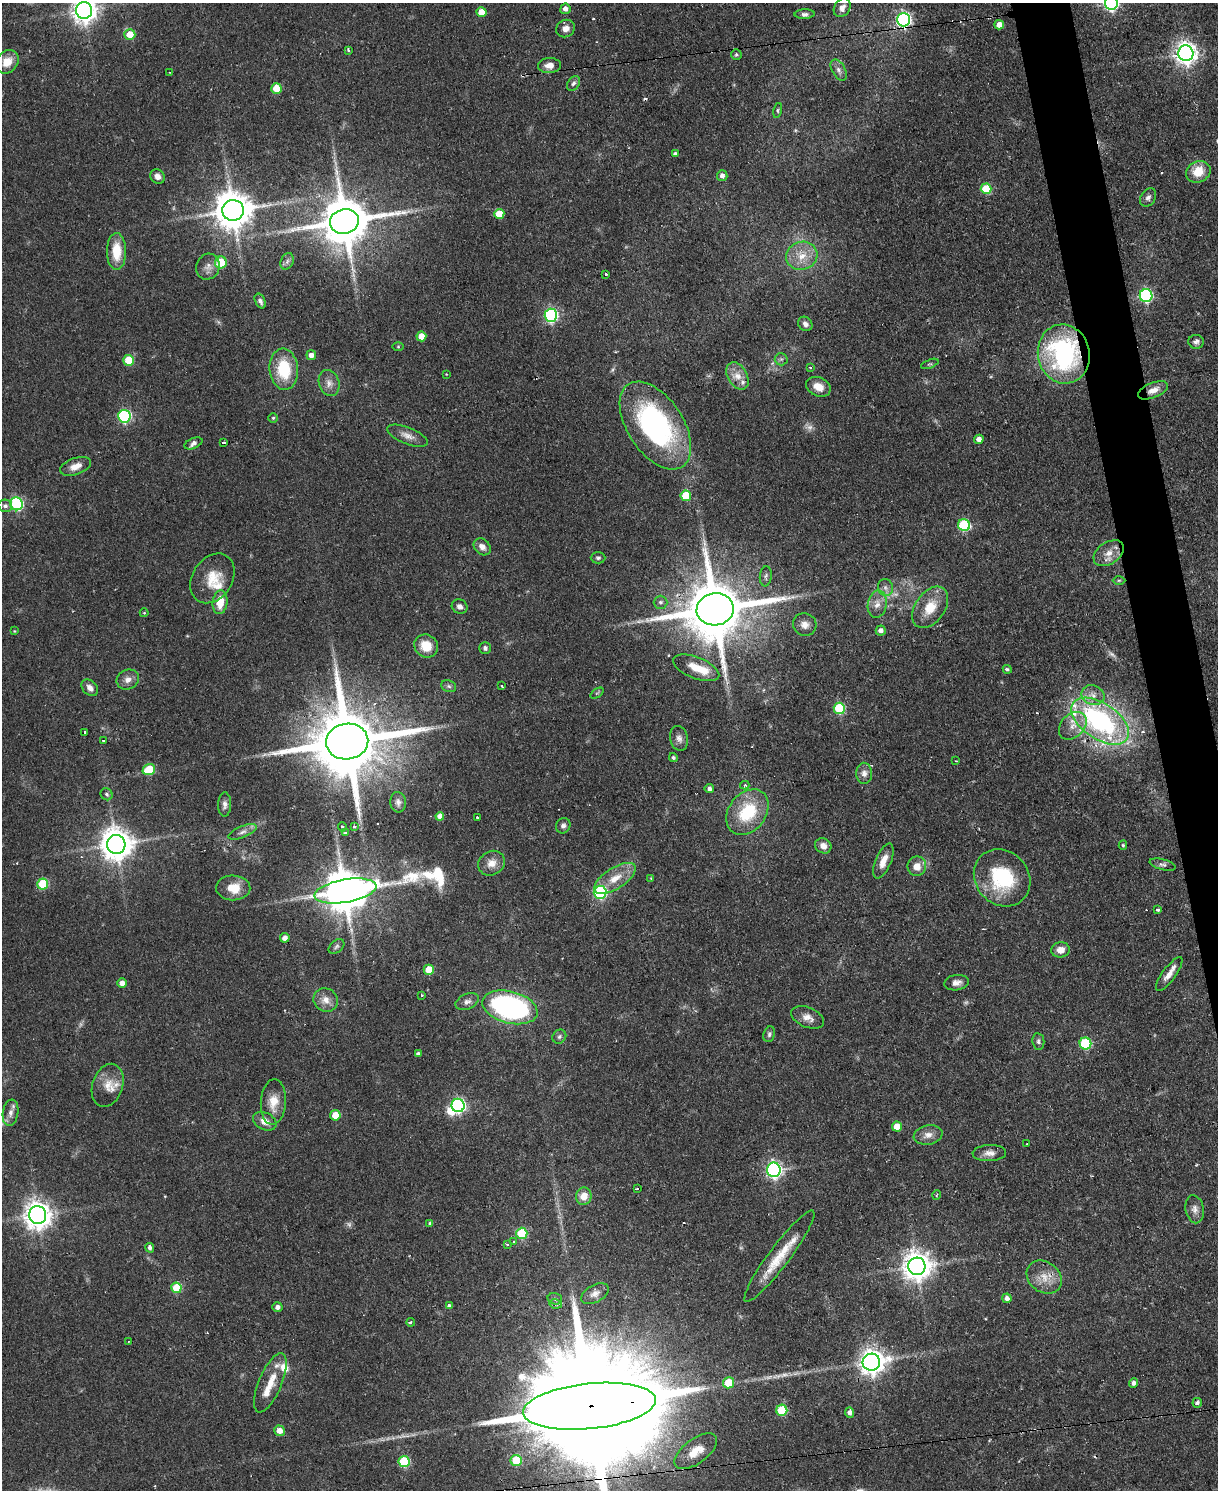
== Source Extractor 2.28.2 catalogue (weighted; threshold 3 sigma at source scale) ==
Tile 6 of 4 x 3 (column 2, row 2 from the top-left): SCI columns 1217-2432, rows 1734-3221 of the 4865 x 4839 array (HDU 1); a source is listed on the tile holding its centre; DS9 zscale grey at full resolution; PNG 1220 x 1492 px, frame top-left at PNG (2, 3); each listed source drawn as its Kron ellipse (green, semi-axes under 4 px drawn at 4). Shown black and unused: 3% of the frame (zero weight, under 2 of 3 exposures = <1% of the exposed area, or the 3 px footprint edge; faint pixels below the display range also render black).
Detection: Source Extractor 2.28.2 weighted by HDU 2 'WHT'; one run over the whole footprint, this tile lists its part. Background 0.0668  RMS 0.0055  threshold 0.0248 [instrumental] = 3 sigma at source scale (4.5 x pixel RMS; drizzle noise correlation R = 1.50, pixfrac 1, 0.05/0.05 arcsec/px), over >= 5 px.
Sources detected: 224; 10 too faint to see at this stretch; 1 inside a brighter object's white glare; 9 cosmic-ray / hot-pixel residue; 1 long thin detection or spike segment (spike, bleed or trail) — neither listed nor drawn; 9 inside a brighter listed object's ellipse — not listed separately; the other 194 listed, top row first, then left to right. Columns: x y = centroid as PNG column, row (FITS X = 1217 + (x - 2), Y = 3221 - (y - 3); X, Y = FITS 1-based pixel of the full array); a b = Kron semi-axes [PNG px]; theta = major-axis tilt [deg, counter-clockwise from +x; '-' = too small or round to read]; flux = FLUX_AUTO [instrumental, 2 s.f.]
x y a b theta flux
1111 3 7 6 - 120
842 8 10 8 56 3.4
565 9 5 5 - 2.8
84 10 8 8 - 560
481 12 5 5 - 7.6
804 14 10 4 2 1.8
903 20 6 6 - 140
999 25 5 4 - 4.3
566 28 10 8 33 3.8
130 34 5 5 - 9.4
348 50 3 3 - 1.4
1186 53 8 7 - 400
736 55 5 5 - 0.95
7 62 13 10 48 8.4
549 65 11 7 2 4.6
839 70 11 6 -61 2.3
170 72 3 2 - 0.44
573 83 8 5 54 1.7
276 88 5 5 - 13
778 110 7 4 78 0.92
675 154 4 4 - 1.7
1198 172 12 10 23 11
722 176 5 5 - 2.5
157 177 8 7 - 3.4
986 189 5 5 - 21
1148 198 10 7 59 2.1
233 210 11 10 - 1500
499 214 5 5 - 8.9
344 222 14 12 9 3100
116 251 18 9 -89 15
802 256 16 14 17 9.9
287 261 8 6 68 1.7
221 263 6 6 - 17
208 267 13 11 66 4.1
606 274 3 3 - 0.99
1146 296 6 6 - 83
260 301 8 5 -64 1.9
551 315 6 6 - 97
805 324 8 6 -45 2.5
421 336 5 5 - 7.6
1196 342 7 7 - 2
398 347 5 4 - 0.58
1064 354 29 26 -78 94
311 355 5 5 - 3.5
781 359 6 6 - 1.4
129 360 5 5 - 17
930 364 9 3 21 0.84
810 367 3 2 - 0.92
284 369 21 14 -84 24
446 374 2 2 - 0.35
737 376 15 9 -60 5.9
329 383 13 10 -74 4.1
818 387 13 9 -24 6.6
1153 390 16 7 22 5.1
124 416 6 6 - 70
273 418 5 4 - 0.84
655 425 49 28 -57 110
407 436 21 8 -22 4.6
979 439 5 4 - 3.1
193 443 9 5 22 2
224 443 4 3 - 1.7
76 466 16 8 20 5.2
686 496 5 5 - 16
16 504 6 6 - 75
5 506 7 6 - 1.9
964 525 6 6 - 48
482 547 9 7 -44 3.3
1109 553 17 11 33 6.6
598 558 7 5 0 1.3
766 576 10 6 84 1.5
212 578 27 20 57 14
1119 580 6 4 1 0.73
885 588 8 7 - 2.3
220 602 12 7 84 9.8
660 602 7 6 - 1.6
877 604 14 9 82 4.6
460 606 8 7 - 2.2
930 607 23 15 55 14
715 609 18 16 9 4900
144 613 4 4 - 0.57
805 625 12 11 - 4.2
14 631 3 3 - 0.41
881 631 5 5 - 2.5
426 646 12 11 - 10
485 648 6 6 - 1.3
696 668 24 10 -22 10
1007 669 4 4 - 0.97
128 680 11 9 23 3.7
449 686 8 5 -22 1.4
502 686 3 2 - 0.53
90 688 9 7 -48 3.3
597 693 7 4 36 0.85
1093 695 11 9 -22 4.9
839 708 6 5 - 41
1100 721 32 18 -34 100
1073 726 16 11 46 7.3
85 732 3 2 - 1.3
679 738 12 9 -77 3.2
103 740 3 3 - 1.3
347 742 21 18 8 6400
673 758 4 4 - 1.1
956 761 3 3 - 0.68
149 770 6 5 - 20
864 773 10 8 -88 3
745 785 4 4 - 1.4
709 789 5 4 - 1.9
107 794 6 5 - 1.3
398 802 10 8 -85 2.1
225 804 12 6 88 2.4
747 812 25 18 52 29
440 816 4 4 - 3.1
477 818 3 3 - 2
354 826 3 3 - 1.6
563 826 8 7 - 2.1
342 827 4 3 - 1.1
243 832 15 5 22 2.7
346 833 3 3 - 1.9
116 844 9 9 - 1000
1123 845 4 4 - 0.86
823 846 8 7 - 4
883 861 19 7 67 6.4
492 863 14 11 32 6.1
1163 865 13 5 -14 1.9
917 866 10 9 - 5.2
615 878 23 10 33 11
651 878 4 4 - 0.47
1002 878 30 26 -47 41
43 884 5 5 - 26
233 888 17 12 -2 10
345 891 31 11 10 2300
600 892 6 6 - 62
1158 909 3 3 - 2
285 938 4 4 - 3
336 946 9 6 40 1.4
1061 950 9 7 8 5
429 970 5 5 - 15
1169 974 20 6 54 4.8
122 983 5 5 - 3.3
956 983 12 7 9 3.3
422 995 3 2 - 0.9
326 1000 12 11 - 5.4
467 1002 12 7 24 2.6
510 1007 28 16 -15 150
808 1017 17 10 -23 4.5
769 1034 8 5 73 1.4
559 1037 7 6 - 1.4
1038 1041 8 6 -82 1.5
1085 1043 6 6 - 43
418 1054 4 3 - 1.1
108 1085 22 15 71 9.3
273 1102 23 12 86 9.7
458 1105 7 6 - 110
10 1113 13 7 82 3.4
335 1115 5 5 - 9.7
265 1121 12 8 -26 4.9
897 1126 5 5 - 7
928 1135 14 9 11 4.6
1027 1144 3 2 - 0.47
989 1153 17 8 2 3.9
774 1170 7 7 - 170
637 1189 3 3 - 2.2
937 1195 5 2 - 0.52
584 1196 8 7 - 6.7
1195 1209 14 9 -79 3.5
38 1215 9 8 - 640
429 1223 4 3 - 0.63
522 1233 5 5 - 32
514 1242 3 2 - 0.85
507 1244 4 3 - 0.68
150 1248 5 4 - 1.8
779 1256 56 10 53 19
917 1266 9 8 - 780
1044 1277 19 15 -37 9.5
176 1288 5 5 - 19
595 1294 15 8 27 3.6
1007 1298 5 4 - 2.5
555 1299 7 5 -15 1.2
556 1304 6 4 -12 1.6
449 1306 4 3 - 2.7
277 1307 5 5 - 2.3
411 1322 4 3 - 1.3
129 1341 2 2 - 0.55
871 1362 9 8 - 520
270 1383 31 11 67 12
728 1383 5 5 - 15
1133 1383 5 4 - 1.9
1197 1403 5 4 - 1.5
589 1406 67 22 6 38000
782 1410 5 5 - 27
849 1413 5 4 - 2.2
279 1431 5 5 - 4.8
696 1451 25 12 36 10
516 1461 5 5 - 22
404 1462 5 5 - 34
Overlapping masked pixels (flux is a lower limit): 7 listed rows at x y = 903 20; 1064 354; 1153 390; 715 609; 345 891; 871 1362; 589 1406
Isophote crosses this tile's border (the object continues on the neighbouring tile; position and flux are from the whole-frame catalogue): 3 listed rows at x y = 1111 3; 84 10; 589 1406